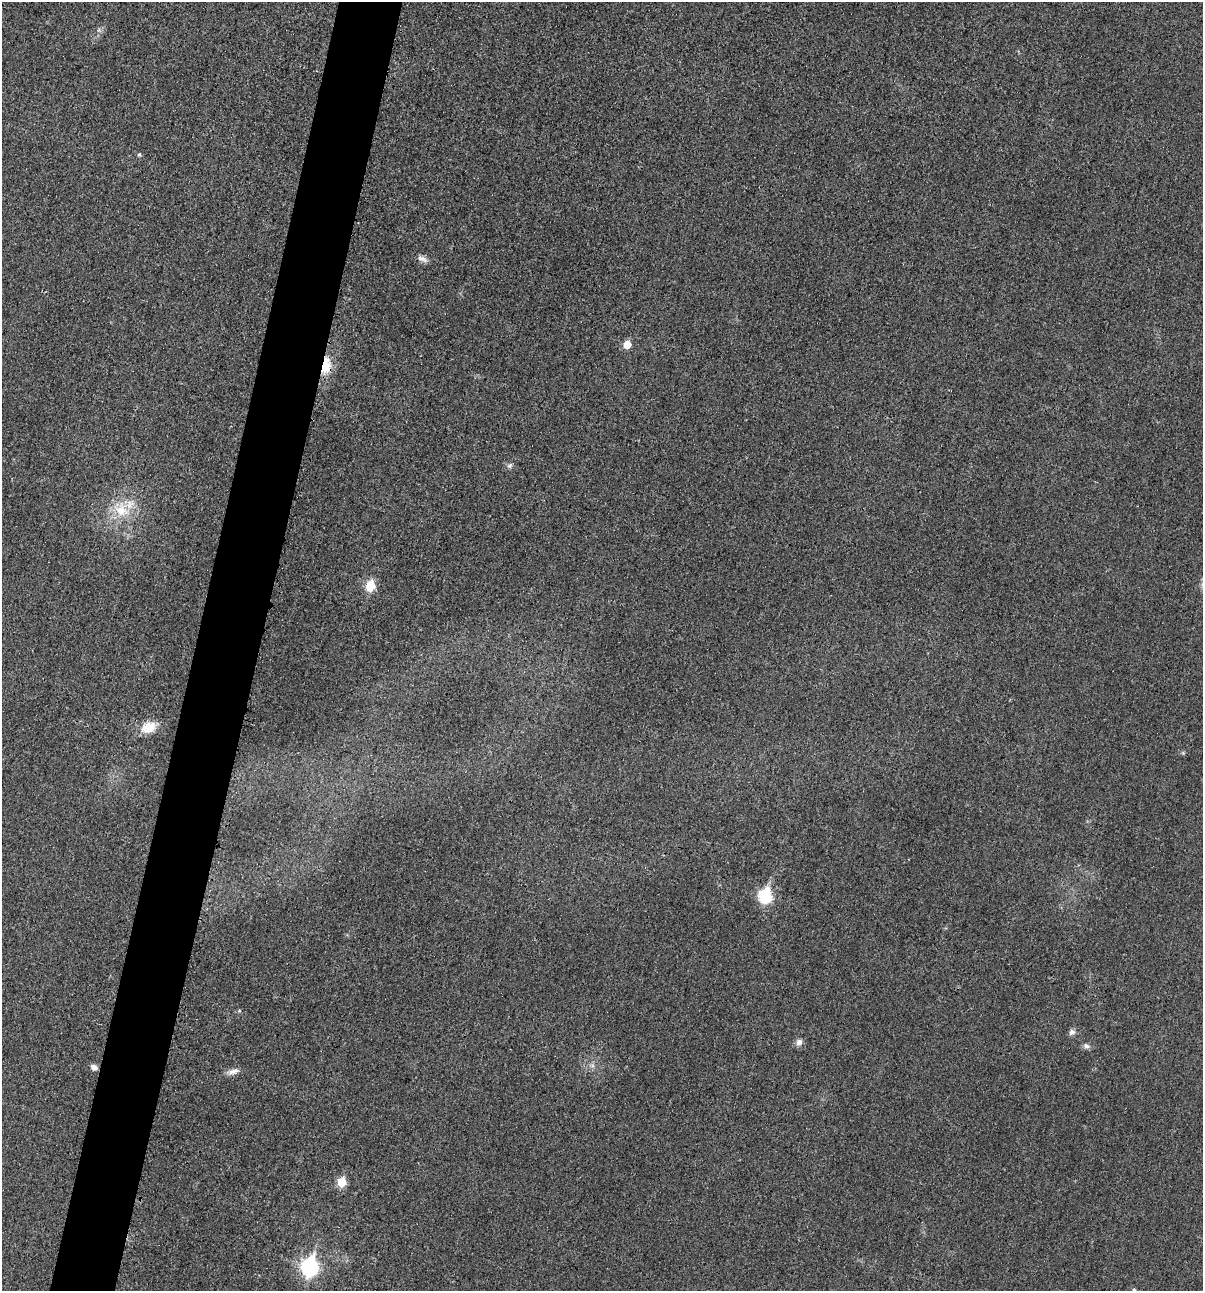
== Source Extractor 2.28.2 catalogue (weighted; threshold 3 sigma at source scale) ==
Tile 7 of 4 x 4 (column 3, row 2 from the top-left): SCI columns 2532-3732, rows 2592-3880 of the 5200 x 5181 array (HDU 1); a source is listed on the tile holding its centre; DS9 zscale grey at full resolution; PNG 1205 x 1293 px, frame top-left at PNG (2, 2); no overlay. Shown black and unused: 5% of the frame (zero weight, under 3 of 4 exposures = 1% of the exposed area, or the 3 px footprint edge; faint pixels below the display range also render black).
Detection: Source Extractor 2.28.2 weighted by HDU 2 'WHT'; one run over the whole footprint, this tile lists its part. Background 0.0299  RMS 0.0059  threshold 0.0265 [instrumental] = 3 sigma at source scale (4.5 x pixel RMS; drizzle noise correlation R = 1.50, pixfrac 1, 0.05/0.05 arcsec/px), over >= 5 px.
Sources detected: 19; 1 too faint to see at this stretch — not listed; the other 18 listed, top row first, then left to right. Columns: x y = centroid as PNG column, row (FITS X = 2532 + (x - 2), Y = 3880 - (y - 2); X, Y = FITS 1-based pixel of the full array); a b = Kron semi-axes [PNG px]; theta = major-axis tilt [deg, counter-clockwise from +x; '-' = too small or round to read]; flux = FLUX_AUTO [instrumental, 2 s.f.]
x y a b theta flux
139 155 6 5 - 1
422 259 15 7 -21 3.1
627 344 6 6 - 9.6
326 366 19 11 84 15
510 465 8 6 44 1.7
121 510 23 20 -38 19
370 586 6 6 - 28
149 727 23 15 19 10
1183 753 5 5 - 0.74
765 896 7 7 - 71
1072 1032 9 8 - 2.2
799 1042 10 8 66 2.8
1086 1046 10 7 -15 2
94 1067 8 6 -25 2.9
233 1071 19 7 16 3.9
342 1182 6 6 - 18
310 1267 9 7 78 170
1134 1290 6 5 - 0.94
Overlapping masked pixels (flux is a lower limit): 1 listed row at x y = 326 366
Isophote crosses this tile's border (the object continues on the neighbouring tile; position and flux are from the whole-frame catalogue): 1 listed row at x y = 1134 1290